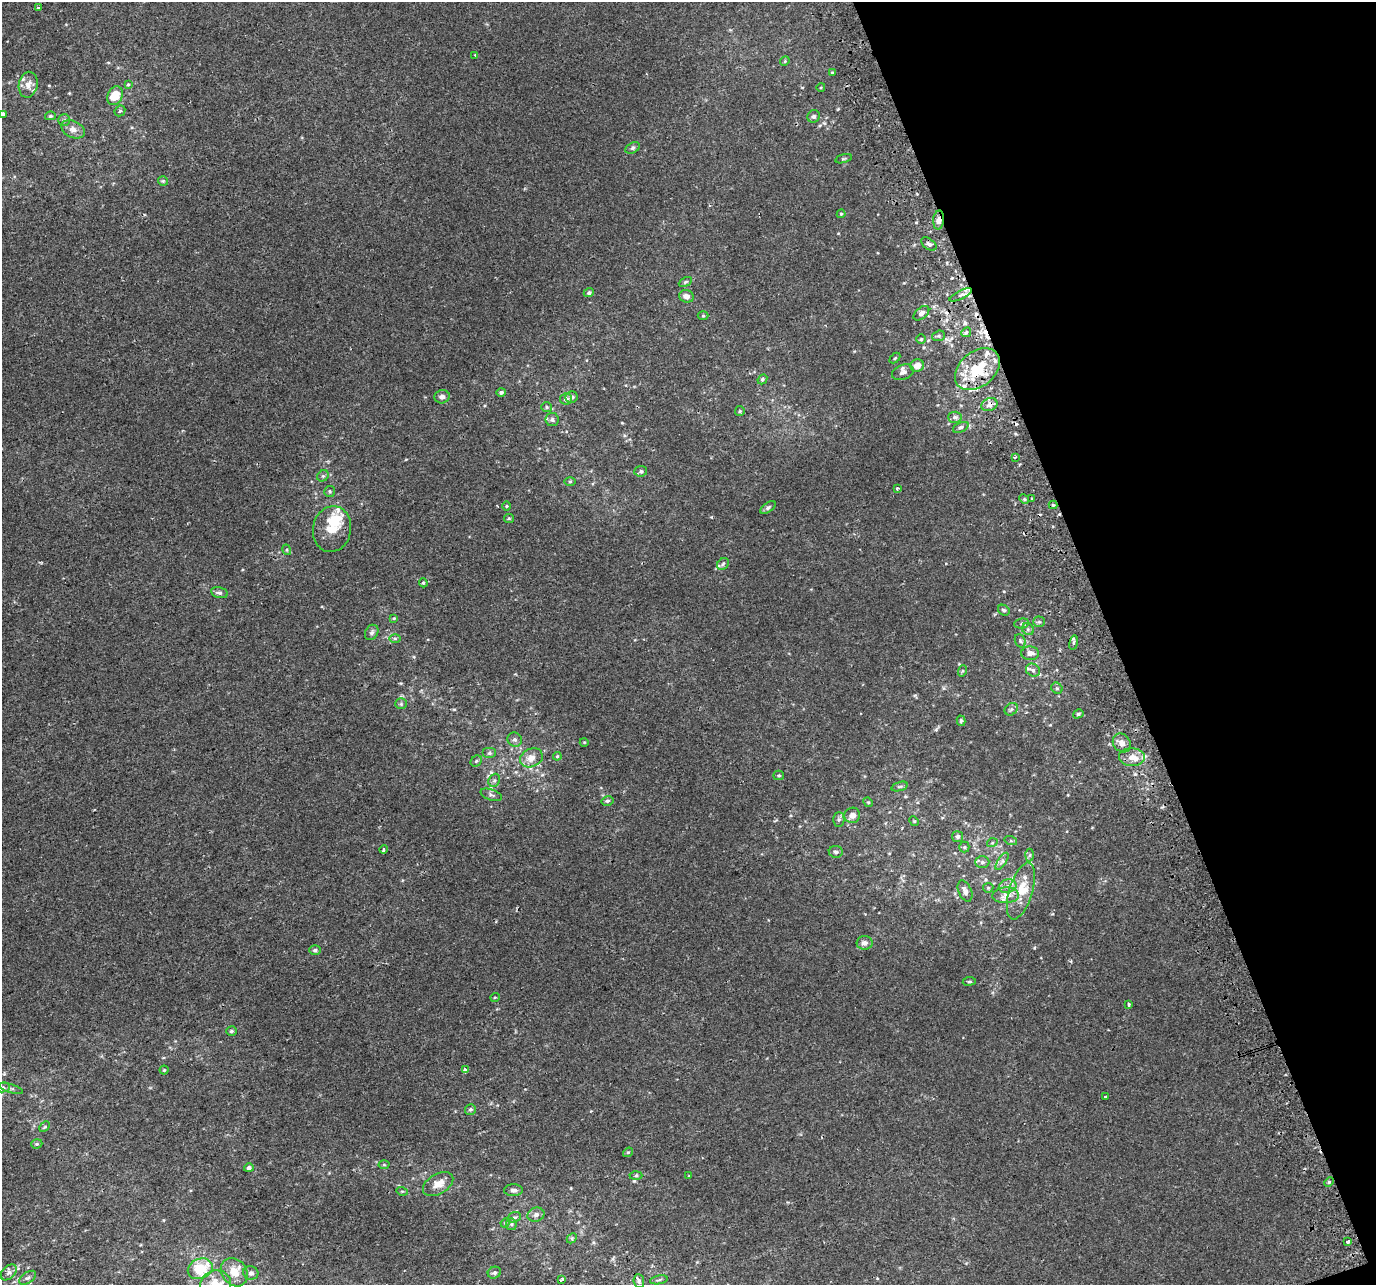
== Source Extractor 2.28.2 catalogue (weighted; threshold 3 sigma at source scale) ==
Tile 12 of 4 x 4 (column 4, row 3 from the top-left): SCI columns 4166-5539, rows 1427-2709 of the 5579 x 5364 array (HDU 1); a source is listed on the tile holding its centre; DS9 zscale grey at full resolution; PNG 1378 x 1287 px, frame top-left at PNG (2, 2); each listed source drawn as its Kron ellipse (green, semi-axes under 4 px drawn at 4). Shown black and unused: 19% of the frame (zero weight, under 2 of 3 exposures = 2% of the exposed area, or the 3 px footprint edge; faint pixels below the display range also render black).
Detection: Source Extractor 2.28.2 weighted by HDU 2 'WHT'; one run over the whole footprint, this tile lists its part. Background 0.0011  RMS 0.0028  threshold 0.0127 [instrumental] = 3 sigma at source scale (4.5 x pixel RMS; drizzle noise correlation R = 1.50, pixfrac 1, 0.0396/0.0396 arcsec/px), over >= 5 px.
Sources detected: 166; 3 cosmic-ray / hot-pixel residue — neither listed nor drawn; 15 inside a brighter listed object's ellipse — not listed separately; the other 148 listed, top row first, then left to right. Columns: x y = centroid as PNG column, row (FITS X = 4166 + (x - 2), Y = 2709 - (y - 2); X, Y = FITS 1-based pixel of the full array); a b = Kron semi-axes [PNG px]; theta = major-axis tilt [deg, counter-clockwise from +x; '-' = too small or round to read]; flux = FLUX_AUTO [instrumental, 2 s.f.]
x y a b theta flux
39 8 4 3 - 1.4
475 55 3 3 - 0.76
785 61 5 4 - 0.31
832 73 4 4 - 0.34
128 84 4 4 - 0.29
28 85 13 9 80 2.1
821 87 4 3 - 0.26
115 96 10 7 62 5.6
120 111 6 5 - 0.42
2 115 4 3 - 5.9
50 116 5 4 - 0.43
814 116 6 6 - 0.63
64 120 6 6 - 0.53
73 129 12 8 -26 1.6
633 148 7 5 28 0.55
843 159 8 3 16 0.4
163 181 5 5 - 0.38
841 214 4 4 - 0.32
939 220 9 5 86 1.9
929 244 8 5 -38 0.8
685 282 7 4 27 0.39
589 293 5 4 - 0.52
961 295 12 4 27 0.97
686 296 7 6 - 1.4
921 313 9 5 40 0.92
703 316 5 3 - 0.29
966 332 5 4 - 0.48
939 336 6 5 - 0.51
921 339 4 4 - 0.43
895 358 6 4 45 0.33
917 366 7 6 - 2.2
977 369 25 17 39 13
903 372 11 7 20 0.96
762 379 5 4 - 0.5
501 392 5 4 - 0.62
442 397 8 6 14 1.1
572 397 6 5 - 0.89
566 399 6 5 - 1
989 405 8 6 20 1.4
546 407 5 5 - 0.42
740 411 5 4 - 0.36
955 417 7 5 -4 0.75
552 419 6 6 - 0.69
961 427 8 4 24 0.69
1015 457 3 3 - 0.47
641 471 6 5 - 0.51
323 476 6 5 - 0.49
570 482 5 3 - 0.29
897 488 4 3 - 0.63
330 491 5 5 - 0.53
1024 499 5 4 - 0.36
1032 499 4 3 - 0.25
1053 505 4 4 - 0.29
506 506 4 3 - 0.28
768 508 9 4 37 0.6
509 518 5 4 - 0.33
332 529 23 19 79 6.9
287 550 5 3 - 0.3
723 564 6 5 - 0.58
423 583 4 4 - 0.36
219 593 8 5 -12 0.79
1004 610 6 5 - 0.54
394 618 4 4 - 0.23
1039 622 6 5 - 0.53
1022 623 7 5 6 0.64
1028 629 6 5 - 0.59
372 632 8 6 59 0.78
395 638 6 4 0 0.43
1020 641 7 5 -69 0.53
1074 643 7 4 81 0.57
1030 653 9 6 -1 1.5
1033 670 7 6 - 0.72
962 671 6 3 71 0.31
1057 688 6 5 - 0.46
401 704 5 5 - 0.46
1011 709 7 5 43 0.59
1078 714 5 4 - 0.5
961 721 5 4 - 0.48
515 740 7 6 - 0.89
584 742 4 3 - 0.23
1122 743 10 8 -50 1.8
489 753 7 5 0 0.6
557 756 4 4 - 0.33
1132 757 13 9 -4 2.7
531 758 12 9 24 2.5
476 761 6 5 - 0.47
779 775 5 4 - 0.39
494 780 7 5 68 0.67
900 786 8 3 19 0.43
491 795 11 5 -19 0.78
607 801 6 4 13 0.47
868 802 5 4 - 0.33
852 815 8 7 - 1.5
839 820 7 5 89 0.68
914 821 5 4 - 0.31
957 837 5 5 - 0.79
1011 841 6 4 -18 0.37
992 843 5 3 - 0.29
964 847 5 5 - 0.39
384 849 4 3 - 0.5
836 852 7 6 - 0.69
1030 855 6 4 87 0.46
1002 861 10 4 56 0.73
982 862 7 6 - 0.69
1008 886 9 6 13 1.4
988 888 5 5 - 0.38
965 891 11 6 -67 1.4
1021 891 29 11 73 6.1
1006 895 13 8 2 1.8
865 943 8 7 - 1.3
315 950 6 4 2 0.52
969 981 6 3 8 0.38
495 997 5 3 - 0.23
1129 1004 3 3 - 0.46
231 1031 5 4 - 0.54
164 1070 4 4 - 0.32
465 1070 4 3 - 1.3
3 1087 7 5 6 0.63
11 1089 12 2 -17 0.39
1106 1097 3 3 - 3
470 1109 5 5 - 0.56
45 1127 6 4 45 0.33
37 1144 6 4 19 0.38
628 1152 5 4 - 0.3
384 1165 5 3 - 0.28
249 1168 5 4 - 0.78
636 1176 6 4 2 0.37
689 1176 3 3 - 0.2
1329 1182 5 4 - 0.41
438 1184 16 10 30 3
513 1190 9 6 2 0.87
402 1191 5 3 - 0.28
536 1215 8 7 - 0.98
514 1217 7 5 18 0.57
505 1223 5 4 - 0.28
511 1224 6 5 - 0.52
572 1238 6 4 46 0.38
1348 1242 4 3 - 1.5
200 1269 13 10 23 8.7
9 1272 9 6 45 1
234 1272 15 12 -52 3.9
251 1273 7 6 - 0.87
494 1273 7 5 26 0.69
28 1278 9 5 35 0.71
562 1279 4 4 - 0.4
659 1280 9 3 11 0.42
639 1281 7 5 -86 0.73
216 1284 16 14 17 4.6
Overlapping masked pixels (flux is a lower limit): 4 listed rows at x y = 939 220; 977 369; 989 405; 1348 1242
Isophote crosses this tile's border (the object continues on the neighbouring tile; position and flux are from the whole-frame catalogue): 4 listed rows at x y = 2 115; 3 1087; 28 1278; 216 1284